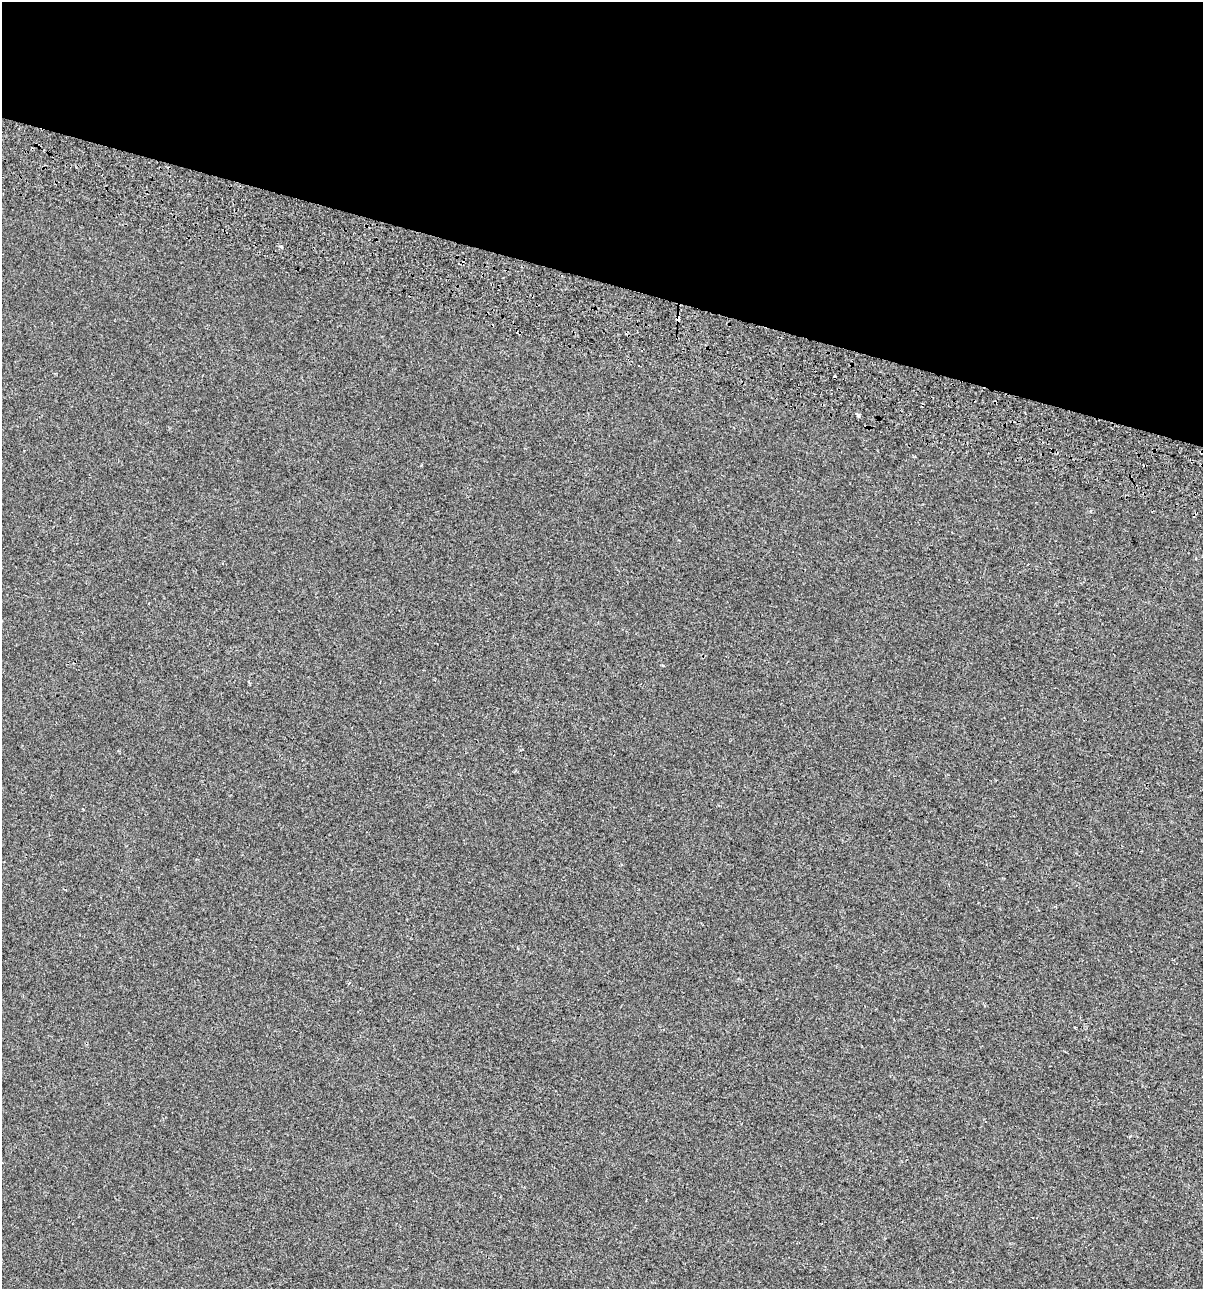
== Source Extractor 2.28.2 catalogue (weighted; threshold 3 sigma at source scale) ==
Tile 2 of 4 x 4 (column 2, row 1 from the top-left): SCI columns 1590-2790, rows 3949-5235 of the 5520 x 5333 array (HDU 1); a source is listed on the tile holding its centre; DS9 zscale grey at full resolution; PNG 1205 x 1291 px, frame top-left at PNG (2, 2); no overlay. Shown black and unused: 22% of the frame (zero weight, under 2 of 3 exposures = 7% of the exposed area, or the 3 px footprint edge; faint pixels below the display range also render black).
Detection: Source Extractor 2.28.2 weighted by HDU 2 'WHT'; one run over the whole footprint, this tile lists its part. Background -6.32e-04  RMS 0.0045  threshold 0.0204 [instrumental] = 3 sigma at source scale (4.5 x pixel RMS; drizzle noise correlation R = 1.50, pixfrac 1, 0.0396/0.0396 arcsec/px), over >= 5 px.
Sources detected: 8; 4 cosmic-ray / hot-pixel residue — not listed; the other 4 listed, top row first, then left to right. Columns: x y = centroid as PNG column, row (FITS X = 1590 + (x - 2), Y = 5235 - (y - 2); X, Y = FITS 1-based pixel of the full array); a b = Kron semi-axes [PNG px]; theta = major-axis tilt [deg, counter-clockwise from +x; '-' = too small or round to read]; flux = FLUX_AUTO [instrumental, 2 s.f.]
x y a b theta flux
281 247 5 4 - 0.64
858 415 5 4 - 0.93
1196 558 4 3 - 0.39
662 665 3 3 - 0.49